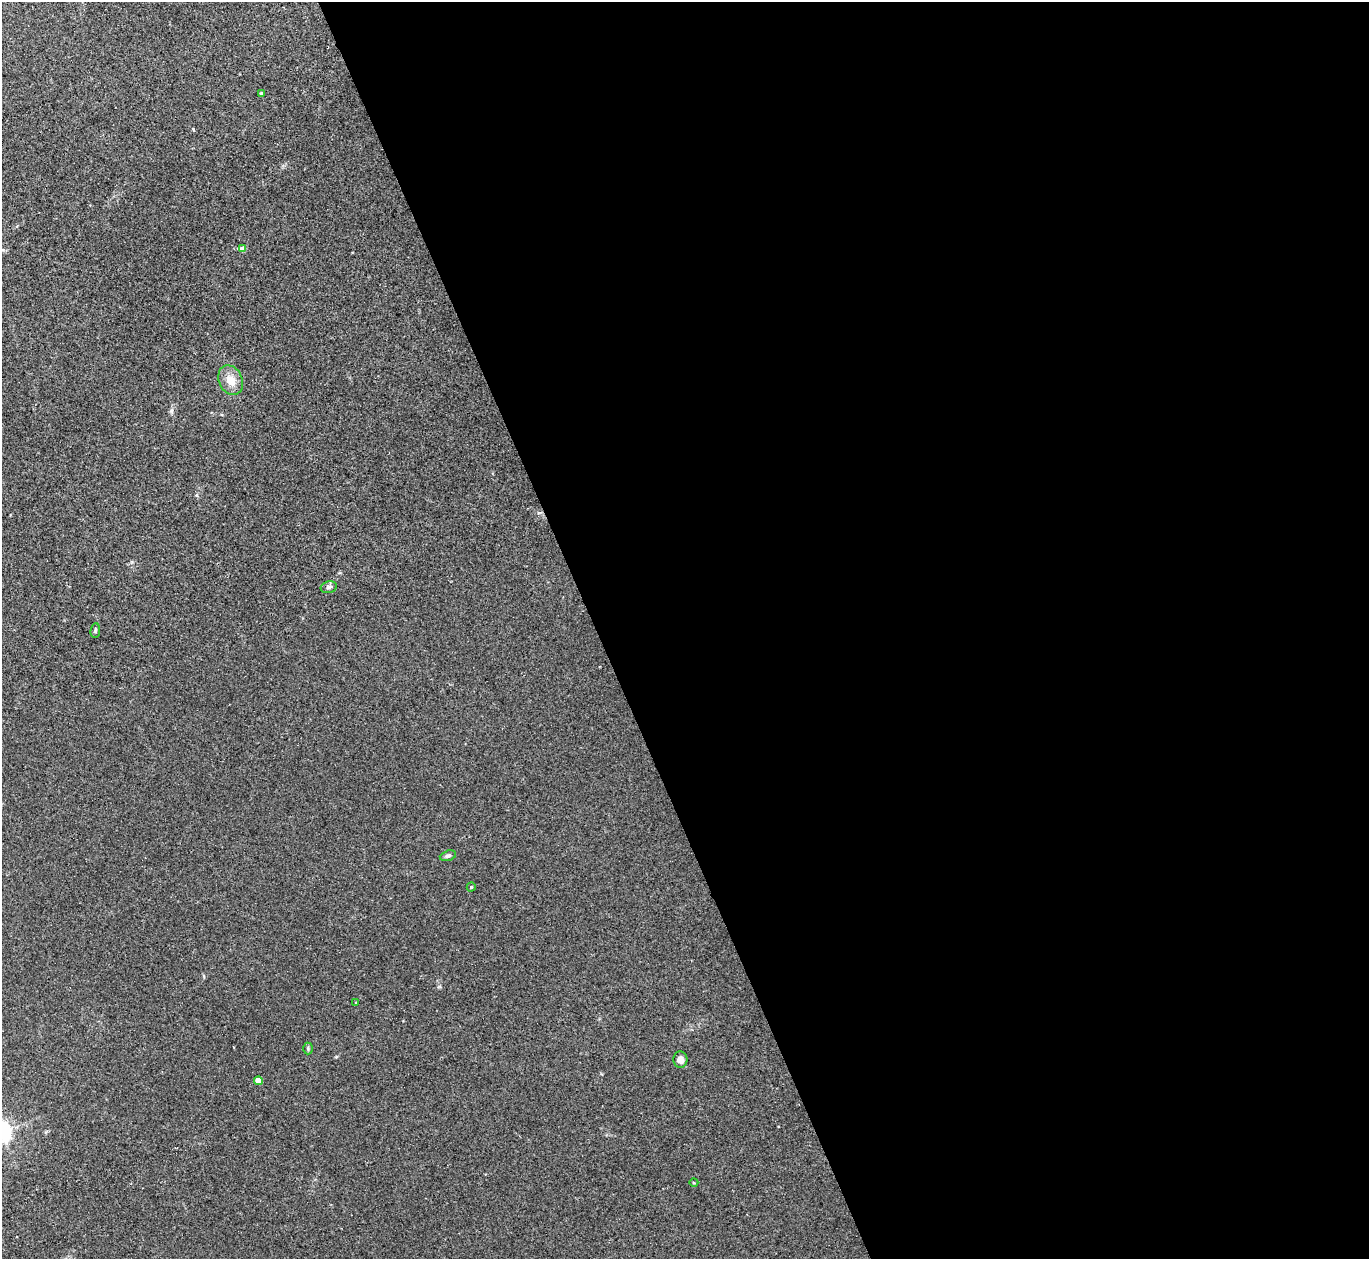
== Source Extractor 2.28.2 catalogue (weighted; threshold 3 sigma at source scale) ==
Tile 8 of 4 x 4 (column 4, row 2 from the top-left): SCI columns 4142-5508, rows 2696-3952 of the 5537 x 5514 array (HDU 1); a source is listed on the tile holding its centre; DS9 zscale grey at full resolution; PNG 1371 x 1261 px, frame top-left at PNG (2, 2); each listed source drawn as its Kron ellipse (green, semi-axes under 4 px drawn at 4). Shown black and unused: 57% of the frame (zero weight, under 2 of 3 exposures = <1% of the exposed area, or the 3 px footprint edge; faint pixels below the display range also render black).
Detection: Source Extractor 2.28.2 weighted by HDU 2 'WHT'; one run over the whole footprint, this tile lists its part. Background 0.0467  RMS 0.0074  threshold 0.0332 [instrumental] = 3 sigma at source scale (4.5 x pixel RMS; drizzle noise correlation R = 1.50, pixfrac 1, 0.05/0.05 arcsec/px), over >= 5 px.
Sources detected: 12; all 12 listed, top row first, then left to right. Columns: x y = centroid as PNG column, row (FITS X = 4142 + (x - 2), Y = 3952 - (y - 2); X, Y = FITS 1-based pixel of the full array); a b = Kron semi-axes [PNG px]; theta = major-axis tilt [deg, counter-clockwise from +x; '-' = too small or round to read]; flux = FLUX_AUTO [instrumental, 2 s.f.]
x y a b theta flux
261 94 4 3 - 2.5
243 249 4 4 - 6.9
231 380 15 11 -64 9.7
329 587 8 5 13 1.8
95 630 7 4 84 1.2
448 856 8 5 17 1.5
471 887 4 4 - 0.99
356 1003 3 3 - 0.73
308 1049 6 4 -90 1
680 1060 8 7 - 4.2
258 1081 4 4 - 7.4
694 1183 4 3 - 0.6